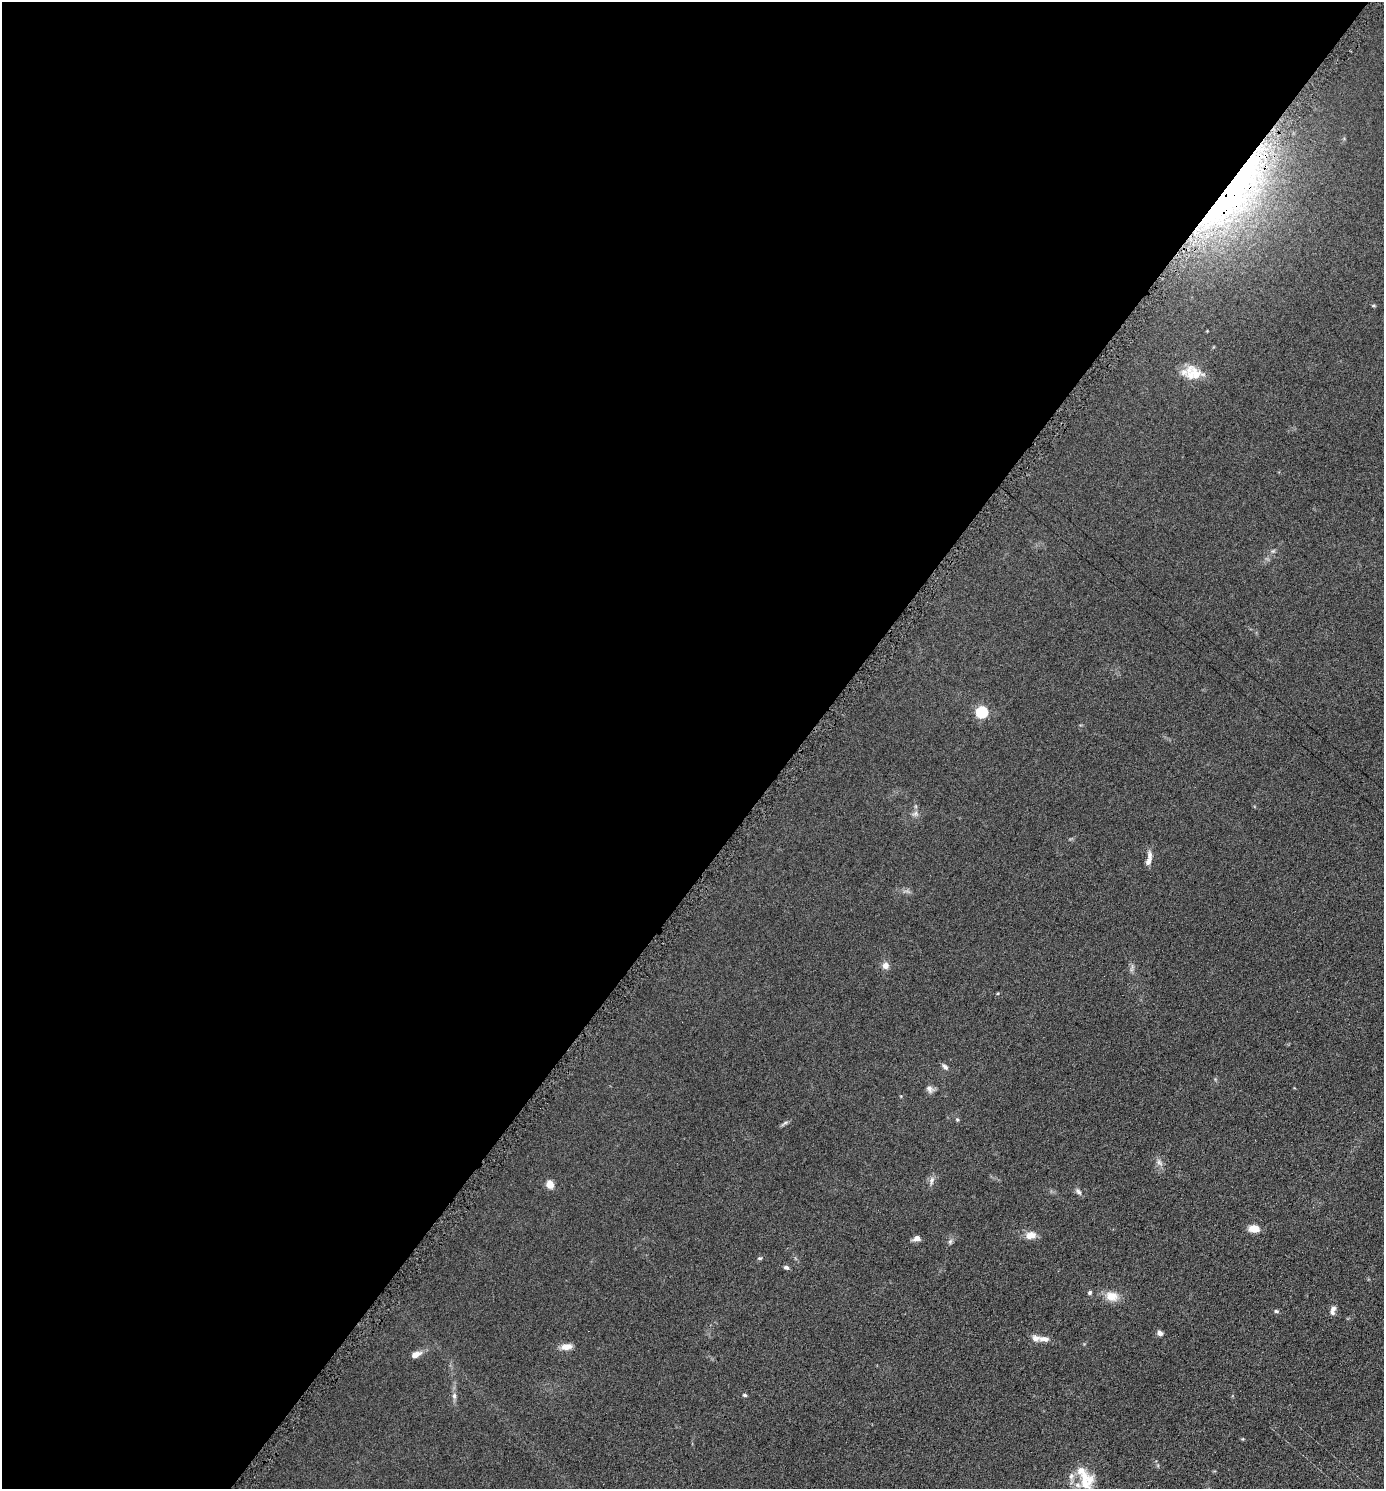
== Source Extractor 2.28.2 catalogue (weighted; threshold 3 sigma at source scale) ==
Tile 5 of 4 x 4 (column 1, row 2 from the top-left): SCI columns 150-1531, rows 2983-4469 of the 5970 x 5964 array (HDU 1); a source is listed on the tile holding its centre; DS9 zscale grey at full resolution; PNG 1386 x 1491 px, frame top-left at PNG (2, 2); no overlay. Shown black and unused: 58% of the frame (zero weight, under 4 of 8 exposures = <1% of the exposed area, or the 3 px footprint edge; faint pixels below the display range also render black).
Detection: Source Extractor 2.28.2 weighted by HDU 2 'WHT'; one run over the whole footprint, this tile lists its part. Background 0.0901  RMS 0.0078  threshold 0.032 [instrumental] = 3 sigma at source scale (4.09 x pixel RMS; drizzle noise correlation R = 1.36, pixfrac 0.8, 0.05/0.05 arcsec/px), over >= 5 px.
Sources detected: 41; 7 inside a brighter listed object's ellipse — not listed separately; the other 34 listed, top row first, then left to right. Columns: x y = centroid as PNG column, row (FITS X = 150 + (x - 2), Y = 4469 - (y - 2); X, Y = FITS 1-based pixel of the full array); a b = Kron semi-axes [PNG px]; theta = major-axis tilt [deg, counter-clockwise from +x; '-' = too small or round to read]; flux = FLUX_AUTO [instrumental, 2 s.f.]
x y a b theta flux
1236 190 128 39 52 280
1195 373 29 14 -47 12
1273 551 6 5 - 1.2
982 712 6 5 - 66
915 813 9 6 29 2.2
1148 861 11 6 65 3.3
885 965 9 8 - 3.7
1132 968 13 2 73 1.2
945 1067 10 6 -45 2
930 1089 11 8 -64 2.9
957 1120 5 4 - 0.99
785 1123 13 3 34 1.6
1159 1162 10 7 -50 2.8
932 1181 13 6 79 2.9
550 1184 8 7 - 7
1078 1191 10 6 -46 2.1
1254 1228 10 7 -6 9.4
1031 1235 14 10 10 5.7
917 1238 9 6 11 3.4
950 1241 7 5 69 1.6
760 1258 6 4 -6 0.91
786 1267 7 5 -22 1.6
1090 1293 5 5 - 1.4
1112 1296 16 11 -8 9.4
1333 1310 12 6 74 3.1
1276 1311 6 4 -14 1
1160 1333 7 6 - 2.5
1044 1339 17 7 -2 4.5
567 1347 15 8 9 5.2
416 1355 13 7 24 4.9
745 1395 6 4 -26 0.88
454 1396 9 6 81 2.2
1071 1476 10 7 89 3.3
1090 1480 23 12 79 9.8
Overlapping masked pixels (flux is a lower limit): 1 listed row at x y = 1236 190